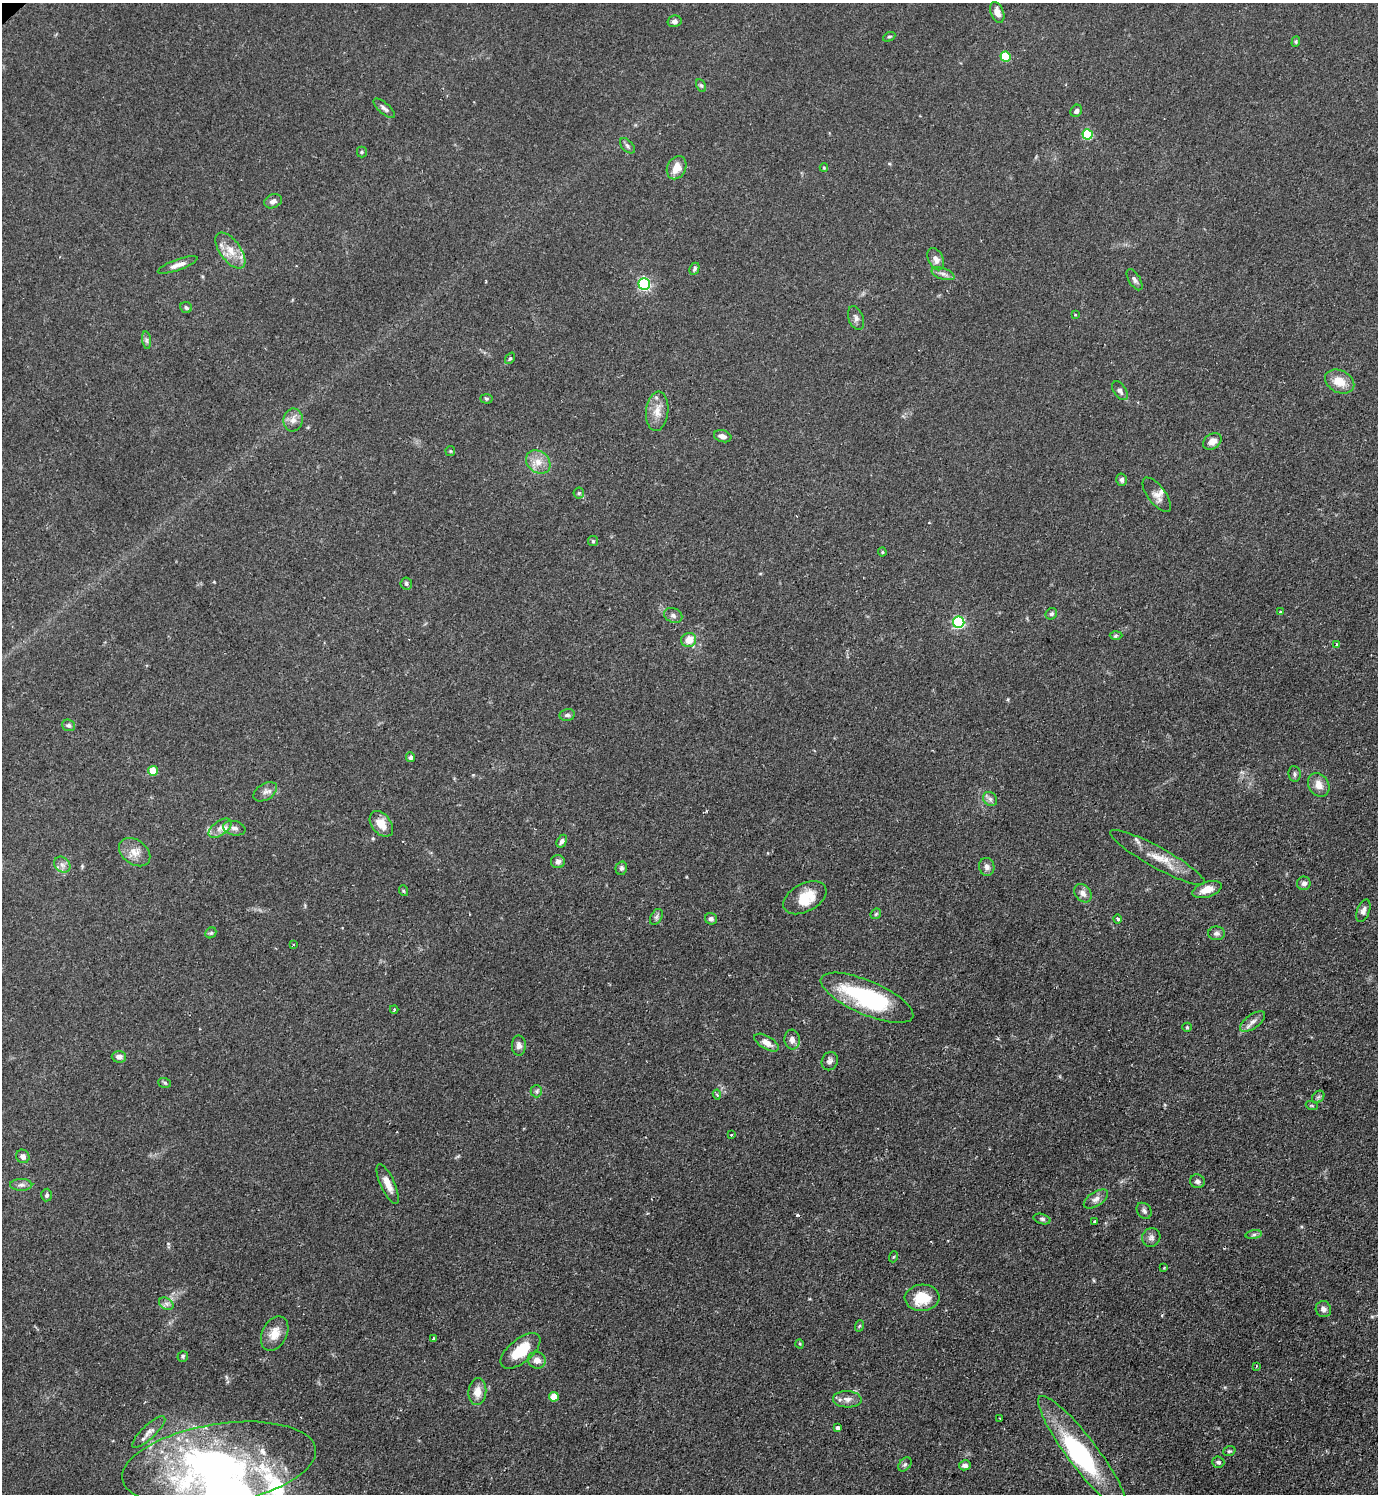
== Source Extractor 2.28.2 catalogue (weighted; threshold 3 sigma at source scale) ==
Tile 6 of 4 x 4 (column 2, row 2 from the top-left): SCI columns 1536-2911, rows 2984-4475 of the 5965 x 5968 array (HDU 1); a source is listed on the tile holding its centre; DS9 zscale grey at full resolution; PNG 1380 x 1496 px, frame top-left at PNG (2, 3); each listed source drawn as its Kron ellipse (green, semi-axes under 4 px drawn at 4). Shown black and unused: <1% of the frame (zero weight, under 2 of 3 exposures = <1% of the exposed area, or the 3 px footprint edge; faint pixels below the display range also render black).
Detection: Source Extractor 2.28.2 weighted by HDU 2 'WHT'; one run over the whole footprint, this tile lists its part. Background 0.0833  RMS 0.0061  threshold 0.0273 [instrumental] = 3 sigma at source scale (4.5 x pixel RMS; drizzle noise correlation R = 1.50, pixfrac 1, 0.05/0.05 arcsec/px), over >= 5 px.
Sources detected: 138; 1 inside a brighter object's white glare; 1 cosmic-ray / hot-pixel residue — neither listed nor drawn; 6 inside a brighter listed object's ellipse — not listed separately; the other 130 listed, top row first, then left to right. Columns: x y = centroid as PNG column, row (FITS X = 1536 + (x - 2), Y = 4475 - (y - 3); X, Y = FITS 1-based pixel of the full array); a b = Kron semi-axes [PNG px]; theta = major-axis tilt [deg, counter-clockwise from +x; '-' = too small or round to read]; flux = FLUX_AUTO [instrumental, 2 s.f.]
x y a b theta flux
997 12 11 6 -68 4.2
674 21 7 6 - 2.1
889 37 6 4 26 0.89
1296 42 5 4 - 0.74
1005 57 5 5 - 26
701 86 6 4 -61 1
384 108 13 5 -41 2.3
1076 111 6 5 - 1.7
1088 134 5 5 - 43
627 146 9 5 -46 1.5
362 152 5 5 - 0.78
677 168 12 9 64 7.8
824 168 4 4 - 0.55
273 201 9 6 22 2.5
230 251 21 10 -54 9.3
936 259 12 7 -63 3.5
178 265 21 5 20 4
694 269 6 4 65 1.1
943 274 12 5 -17 2.3
1134 280 12 5 -58 2
644 284 6 5 - 99
186 308 6 5 - 1.3
1075 315 3 3 - 0.6
856 318 12 7 -70 2.4
147 340 9 4 -82 1.4
510 358 6 4 53 0.9
1340 381 15 11 -26 9.7
1120 391 10 6 -56 2.1
486 399 6 4 -4 0.88
657 411 20 11 84 7.5
293 420 11 9 81 4.1
723 436 9 5 -16 2.8
1212 441 10 7 36 4
450 451 5 5 - 0.77
538 462 13 10 -39 6.6
1122 480 6 5 - 1.9
579 493 5 5 - 0.98
1157 495 20 9 -53 4.6
593 541 5 5 - 0.83
882 552 4 4 - 0.62
406 584 6 6 - 1.3
1280 611 3 2 - 0.87
1051 614 6 5 - 1.2
673 615 9 7 -23 2.1
959 622 6 5 - 84
1116 635 6 4 2 1.1
689 640 7 7 - 7.5
1336 644 4 4 - 1.1
567 715 7 6 - 1.6
69 725 6 5 - 1.5
410 757 5 4 - 2.1
153 771 5 4 - 14
1295 774 8 6 -82 1.4
1319 785 12 10 -56 5.8
265 792 13 8 32 3.2
990 799 8 6 -45 2
381 824 14 9 -52 8.3
220 828 13 7 36 4.1
234 828 11 7 -13 3.3
562 841 7 4 58 1.8
135 852 17 12 -36 6.7
1157 857 53 10 -29 14
558 862 7 6 - 2.2
62 865 9 7 -43 2.8
987 867 9 7 -79 2.8
621 868 7 5 75 1.7
1304 883 7 6 - 2.5
1207 890 15 7 18 7.2
404 891 5 3 - 0.63
1083 893 10 7 -51 3.8
805 898 23 14 28 14
1363 911 12 6 69 2.9
876 914 6 4 45 0.85
656 917 8 5 60 1.8
711 919 6 5 - 1.8
1118 919 4 3 - 1.7
211 933 6 5 - 0.9
1216 933 8 7 - 2
293 945 3 3 - 1
867 998 50 17 -23 68
394 1009 4 3 - 0.68
1253 1021 15 7 36 3.4
1187 1027 5 4 - 0.75
792 1040 10 7 -84 3.4
766 1043 13 6 -30 4.9
519 1046 10 7 -89 2.7
119 1057 7 6 - 3.1
830 1061 9 8 - 2.3
165 1083 6 5 - 0.98
536 1091 6 5 - 1.2
717 1095 5 4 - 1.3
1318 1097 7 5 44 1.4
1312 1106 6 4 -19 0.76
731 1135 3 3 - 1.6
23 1156 7 6 - 2.7
1197 1181 7 7 - 2.2
388 1184 21 7 -66 6.3
21 1185 11 6 -1 2.4
47 1195 6 5 - 1.4
1096 1199 13 7 33 3.3
1144 1211 9 6 -53 1.8
1042 1219 8 5 -16 1.4
1095 1222 3 3 - 1.2
1254 1235 8 4 9 1.5
1151 1237 9 9 - 2.5
893 1257 5 3 - 0.63
1164 1268 3 2 - 0.74
922 1298 17 13 4 16
166 1304 8 5 -31 2
1323 1309 8 7 - 2.8
859 1326 6 3 70 0.78
275 1334 18 12 64 8.3
433 1338 3 3 - 0.66
800 1344 5 3 - 0.58
520 1351 24 12 40 19
183 1356 5 5 - 1.1
537 1360 9 8 - 3.9
1256 1366 3 2 - 0.58
477 1392 13 9 84 7
554 1397 5 5 - 12
847 1399 14 8 -2 3.9
1000 1419 2 2 - 0.63
838 1428 4 3 - 1.9
149 1432 22 7 43 4.4
1229 1451 6 4 18 0.89
1082 1453 70 15 -53 58
1218 1462 6 5 - 1.5
219 1464 98 40 9 220
905 1464 8 5 48 1.4
965 1465 6 5 - 2.5